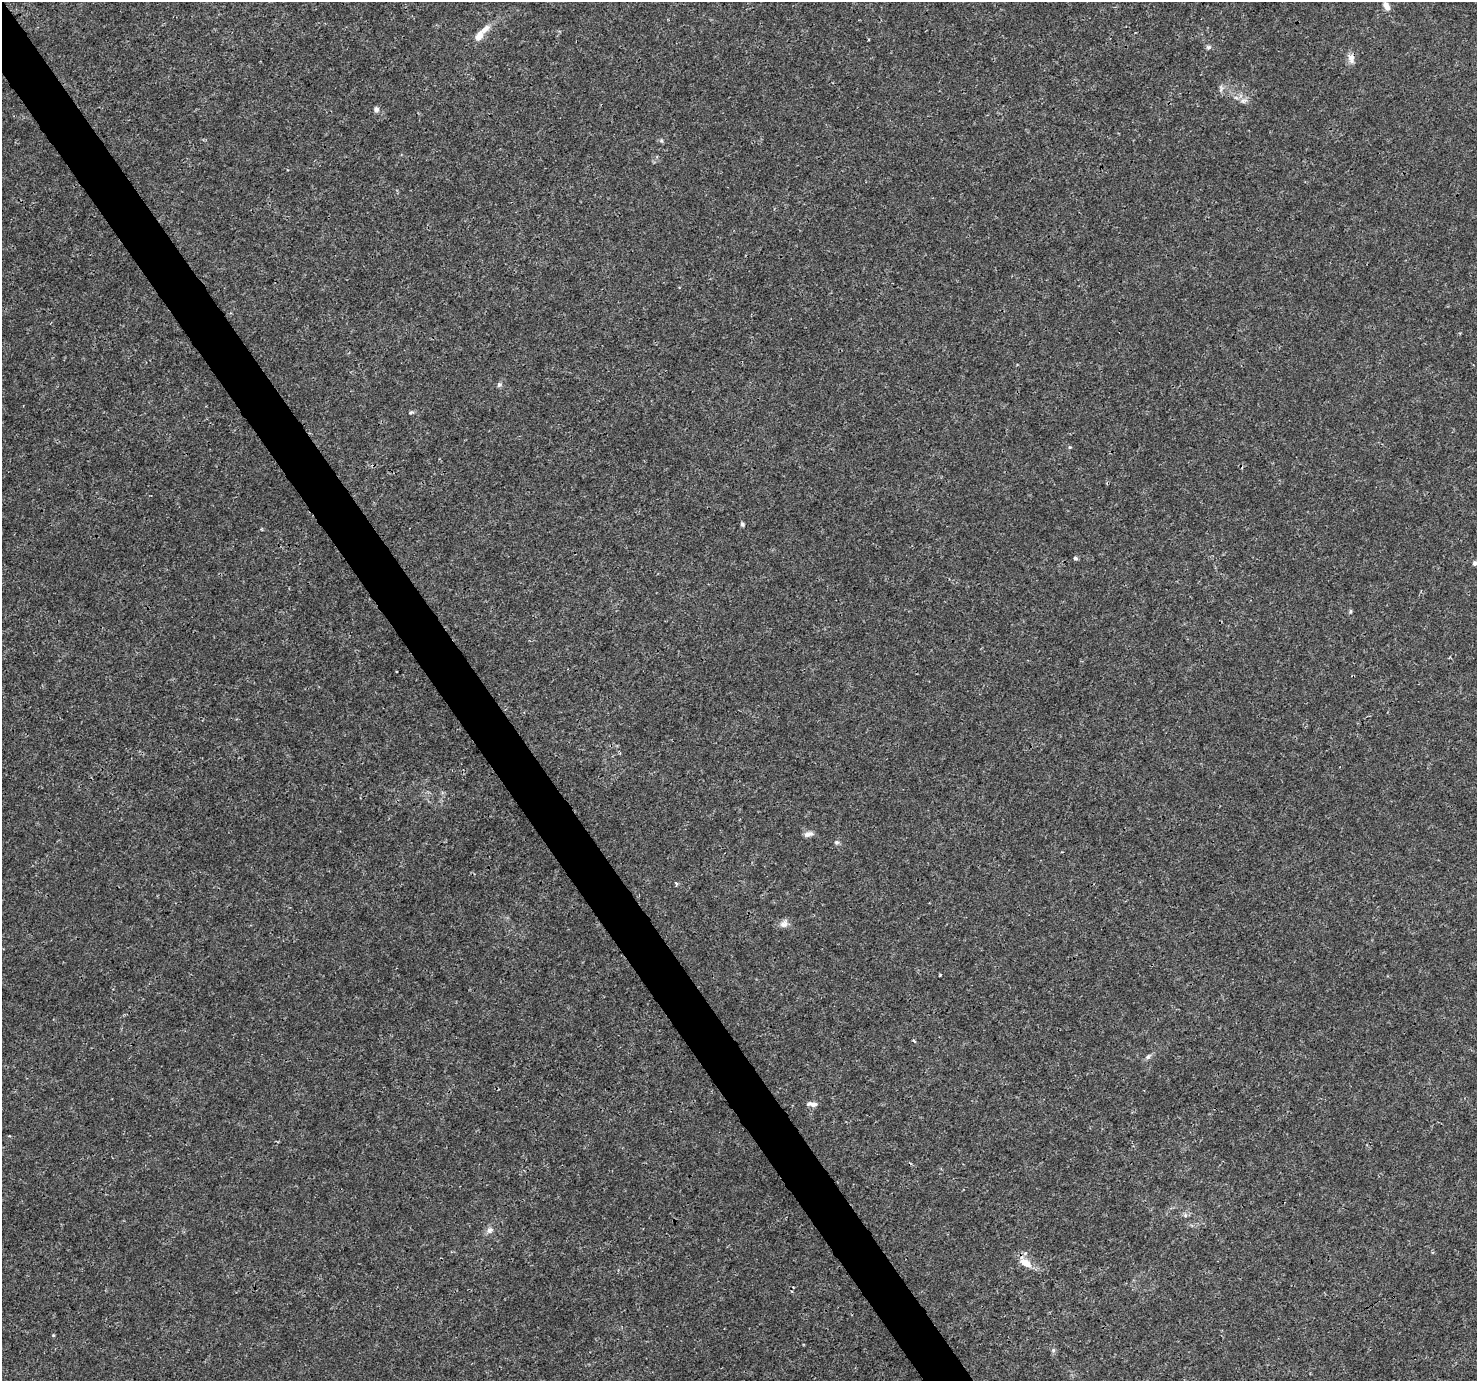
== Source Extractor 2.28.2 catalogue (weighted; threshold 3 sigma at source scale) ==
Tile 11 of 4 x 4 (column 3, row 3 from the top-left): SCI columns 2955-4429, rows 1562-2940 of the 5904 x 5819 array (HDU 1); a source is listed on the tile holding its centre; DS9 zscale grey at full resolution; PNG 1479 x 1383 px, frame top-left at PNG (2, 2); no overlay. Shown black and unused: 3% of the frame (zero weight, under 3 of 4 exposures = <1% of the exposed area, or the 3 px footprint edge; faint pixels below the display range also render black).
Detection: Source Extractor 2.28.2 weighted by HDU 2 'WHT'; one run over the whole footprint, this tile lists its part. Background 0.00285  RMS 0.0011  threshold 0.00475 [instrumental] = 3 sigma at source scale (4.5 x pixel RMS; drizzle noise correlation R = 1.50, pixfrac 1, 0.0396/0.0396 arcsec/px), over >= 5 px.
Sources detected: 30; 2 inside a brighter listed object's ellipse — not listed separately; the other 28 listed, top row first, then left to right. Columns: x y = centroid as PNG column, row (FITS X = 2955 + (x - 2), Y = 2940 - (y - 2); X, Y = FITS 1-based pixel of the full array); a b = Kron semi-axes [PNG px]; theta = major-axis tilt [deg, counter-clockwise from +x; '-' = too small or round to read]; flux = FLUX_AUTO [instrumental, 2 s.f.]
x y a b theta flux
1386 6 12 7 -61 0.62
485 29 20 8 45 1
1209 47 7 6 - 0.23
1351 57 11 10 - 0.64
1221 89 10 5 89 0.32
1244 101 10 7 6 0.46
376 109 7 6 - 0.32
661 141 6 5 - 0.17
499 385 6 6 - 0.25
411 412 6 4 18 0.16
1070 447 5 4 - 0.11
742 524 6 5 - 0.18
1075 558 5 5 - 0.18
1474 563 5 4 - 0.26
1350 611 6 4 71 0.14
808 834 12 6 14 0.49
837 842 7 6 - 0.23
676 883 5 3 - 0.16
784 924 12 9 45 0.57
940 975 3 3 - 0.14
914 1041 5 3 - 0.16
1148 1056 9 5 44 0.29
812 1104 12 5 -6 0.52
1185 1215 6 5 - 0.2
490 1230 10 8 33 0.49
1025 1262 19 9 -43 1.4
53 1335 4 3 - 0.087
1053 1350 6 5 - 0.18